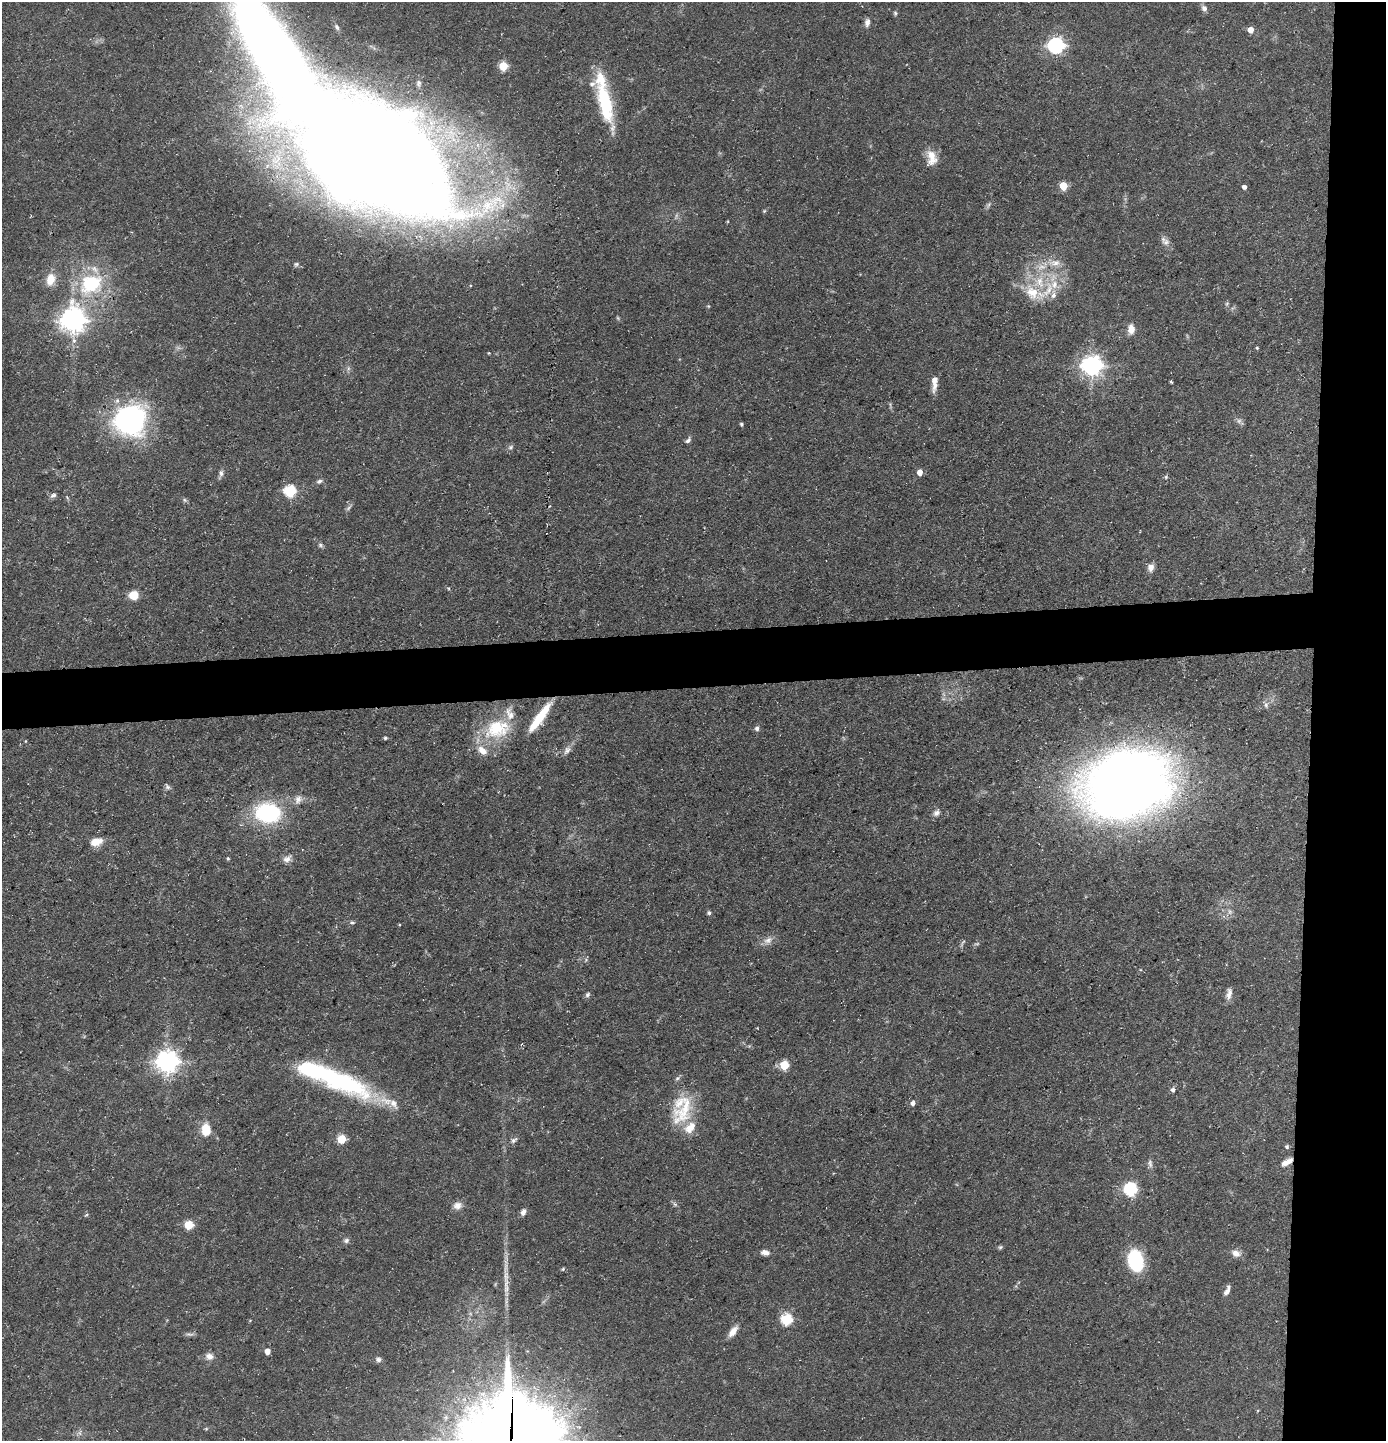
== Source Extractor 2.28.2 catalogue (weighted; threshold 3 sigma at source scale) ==
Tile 6 of 3 x 3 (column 3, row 2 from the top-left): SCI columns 2839-4222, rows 1440-2878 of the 4292 x 4317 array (HDU 1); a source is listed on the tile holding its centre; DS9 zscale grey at full resolution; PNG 1388 x 1443 px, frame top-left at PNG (2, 2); no overlay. Shown black and unused: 9% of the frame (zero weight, under 3 of 5 exposures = <1% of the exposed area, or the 3 px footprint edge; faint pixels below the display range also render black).
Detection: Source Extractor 2.28.2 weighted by HDU 2 'WHT'; one run over the whole footprint, this tile lists its part. Background 0.0975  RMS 0.0046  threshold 0.0207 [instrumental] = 3 sigma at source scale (4.5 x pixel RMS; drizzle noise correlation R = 1.50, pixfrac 1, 0.05/0.05 arcsec/px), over >= 5 px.
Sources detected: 120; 5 too faint to see at this stretch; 2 inside a brighter object's white glare — not listed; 12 inside a brighter listed object's ellipse — not listed separately; the other 101 listed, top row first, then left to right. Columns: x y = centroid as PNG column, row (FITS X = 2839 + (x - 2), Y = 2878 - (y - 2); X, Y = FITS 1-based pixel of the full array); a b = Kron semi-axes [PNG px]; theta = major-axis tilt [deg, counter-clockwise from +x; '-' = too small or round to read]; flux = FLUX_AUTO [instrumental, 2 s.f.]
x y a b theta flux
1204 8 8 7 - 1.8
895 13 6 5 - 0.71
867 22 10 6 82 2.1
337 27 9 6 -60 1.3
1251 30 5 5 - 4.2
1056 45 7 7 - 130
503 66 5 5 - 19
419 83 11 7 89 1.9
605 102 53 14 -76 31
376 156 129 72 -27 1600
932 157 20 12 -79 6.6
1063 186 5 5 - 14
1244 187 4 4 - 1.6
989 205 8 4 71 0.92
764 211 5 4 - 0.53
1166 242 10 9 - 2.2
1055 263 17 9 -1 4.9
296 264 8 6 31 1.1
51 279 15 10 75 6.9
1039 282 19 14 -77 13
91 284 30 24 26 34
1054 285 13 10 81 6.3
1227 303 6 3 20 0.59
73 320 9 8 - 450
1131 329 11 7 88 4.2
1257 348 4 4 - 0.54
489 353 3 3 - 0.37
1092 365 8 7 - 270
1171 381 3 2 - 0.66
934 383 19 6 85 4
130 420 30 27 33 100
741 424 4 3 - 0.82
688 440 8 5 51 1.3
511 447 8 6 18 1.1
920 472 5 5 - 4.1
221 473 9 5 86 1.6
1166 477 5 4 - 0.63
319 481 9 6 16 1.3
290 491 6 6 - 50
53 495 9 6 31 1.3
185 500 6 5 - 0.83
348 508 10 4 41 1
320 545 7 5 -17 1
1151 567 10 7 79 2.8
448 588 5 4 - 0.54
134 595 8 8 - 8
1266 705 9 6 -81 1.5
540 717 36 8 54 15
496 728 34 28 11 26
757 728 6 6 - 1.3
385 738 5 4 - 0.76
25 741 5 3 - 0.35
567 750 13 8 56 2.4
1126 784 60 45 11 750
167 787 9 6 -58 1.2
298 799 12 9 83 3
268 812 22 17 -2 60
936 813 10 7 43 2
96 842 16 9 17 5.3
228 858 5 4 - 0.55
287 859 12 9 31 2.8
709 913 5 4 - 1
352 923 9 4 4 0.82
399 925 4 3 - 0.39
768 940 14 9 32 3.2
963 943 12 4 60 0.94
1229 994 15 6 78 2.7
587 995 7 5 48 1.1
167 1062 8 8 - 360
784 1065 5 5 - 18
677 1078 7 5 23 0.98
340 1081 68 21 -23 74
1173 1090 6 5 - 1.3
913 1103 6 5 - 1.8
684 1110 47 20 61 21
206 1130 13 9 -87 8.3
342 1139 5 5 - 15
514 1140 11 6 42 1.5
1287 1147 6 5 - 0.81
1289 1161 11 7 49 2.6
1150 1164 12 6 89 1.6
1131 1189 6 6 - 70
675 1204 9 3 -45 0.86
457 1205 11 9 13 3.2
523 1212 8 6 65 1.9
86 1215 5 4 - 0.6
189 1225 5 5 - 20
346 1240 8 6 18 1.3
1000 1247 6 5 - 0.71
765 1252 10 6 -9 2.4
1236 1253 11 8 -25 3.2
1135 1261 16 11 -76 42
563 1269 5 4 - 0.58
506 1286 36 7 -89 6.5
1227 1292 10 6 47 1.8
787 1319 6 6 - 40
733 1331 16 7 54 3.7
189 1334 11 5 -2 1.3
267 1351 5 5 - 3.5
209 1356 11 9 -18 2.8
378 1359 7 6 - 1.5
Overlapping masked pixels (flux is a lower limit): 1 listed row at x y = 1289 1161